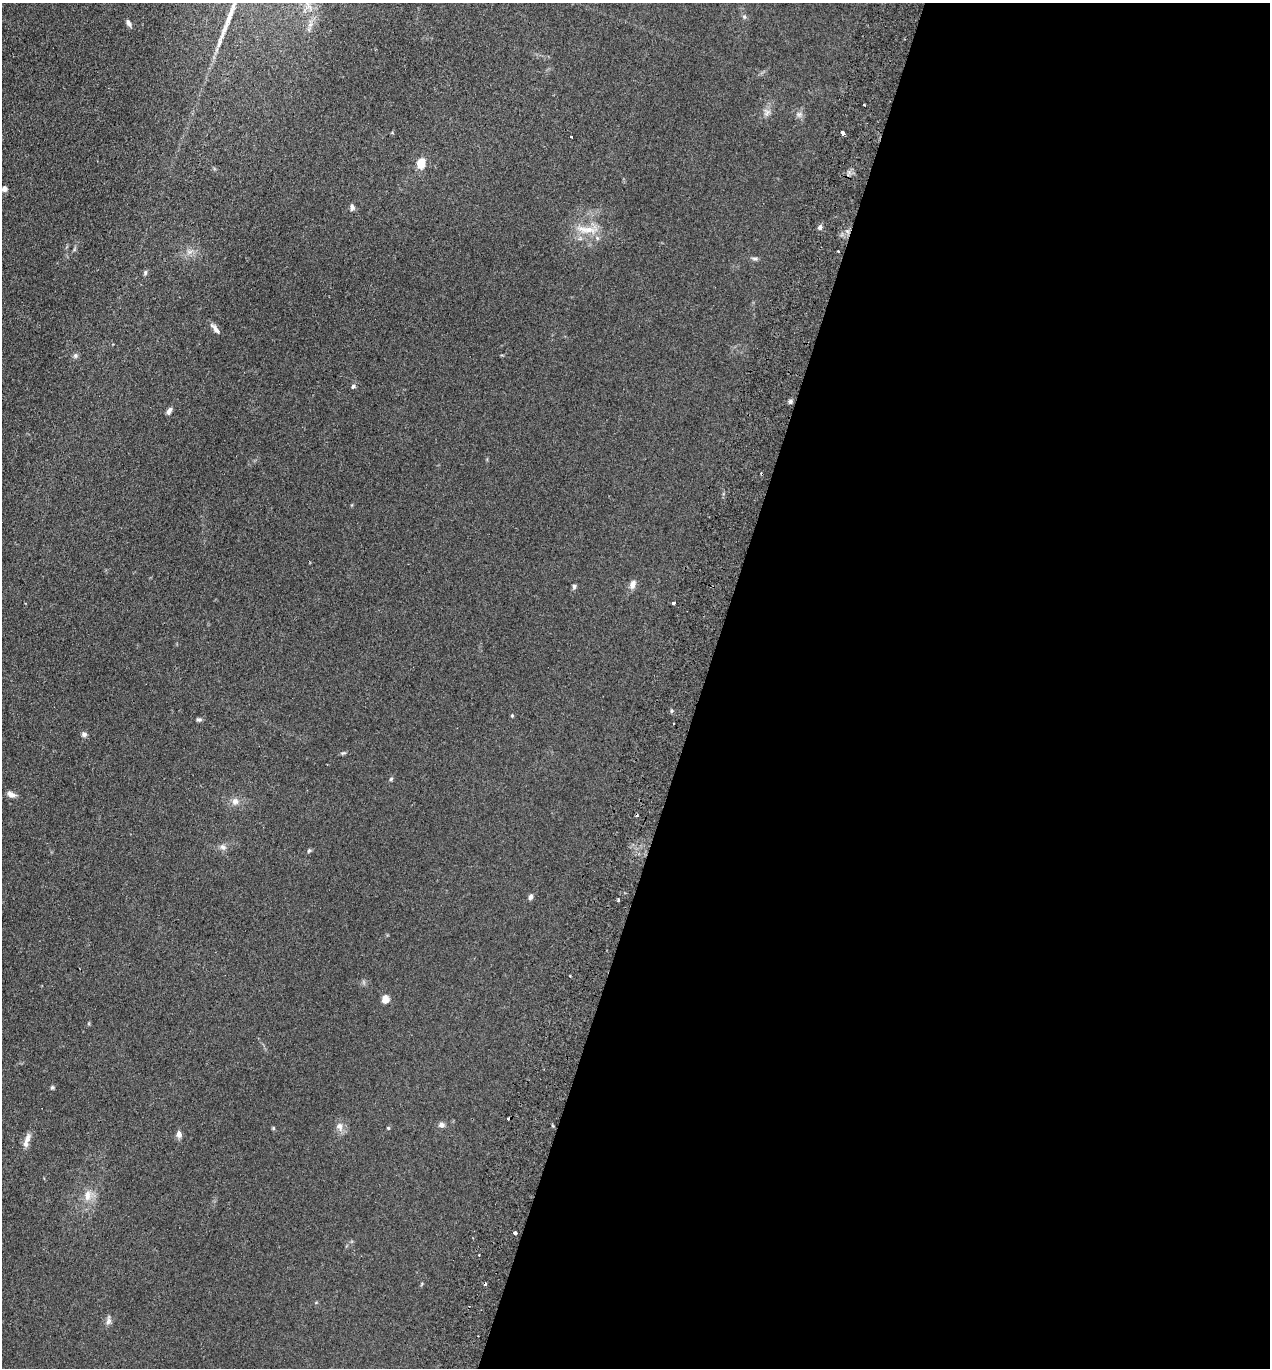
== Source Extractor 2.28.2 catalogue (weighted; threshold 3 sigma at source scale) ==
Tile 12 of 4 x 4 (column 4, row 3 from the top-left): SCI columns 3999-5266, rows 1390-2755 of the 5589 x 5512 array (HDU 1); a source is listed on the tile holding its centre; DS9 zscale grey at full resolution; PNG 1272 x 1370 px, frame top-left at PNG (2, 3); no overlay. Shown black and unused: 45% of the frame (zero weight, under 2 of 3 exposures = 3% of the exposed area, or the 3 px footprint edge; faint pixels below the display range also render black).
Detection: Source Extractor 2.28.2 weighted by HDU 2 'WHT'; one run over the whole footprint, this tile lists its part. Background 0.0961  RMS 0.01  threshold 0.0459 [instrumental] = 3 sigma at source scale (4.5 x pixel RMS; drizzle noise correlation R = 1.50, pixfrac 1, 0.05/0.05 arcsec/px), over >= 5 px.
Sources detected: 57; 7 cosmic-ray / hot-pixel residue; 1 long thin detection or spike segment (spike, bleed or trail) — not listed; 2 inside a brighter listed object's ellipse — not listed separately; the other 47 listed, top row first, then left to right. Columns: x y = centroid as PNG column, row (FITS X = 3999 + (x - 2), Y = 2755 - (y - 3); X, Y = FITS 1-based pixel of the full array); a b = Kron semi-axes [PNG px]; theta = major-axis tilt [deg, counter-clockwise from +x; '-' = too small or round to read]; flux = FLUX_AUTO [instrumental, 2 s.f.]
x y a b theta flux
744 17 5 5 - 1.7
129 23 8 5 -63 3.3
767 112 11 8 -90 4.8
799 114 8 6 68 3.2
842 133 3 3 - 20
571 137 3 2 - 1.2
421 163 12 9 73 12
4 189 6 5 - 3.7
352 207 9 5 89 2.6
820 227 6 5 - 2.6
588 230 26 10 -2 16
838 251 3 2 - 1.7
189 252 9 5 31 3.5
755 258 9 4 0 2.1
145 273 7 5 75 1.8
215 329 16 5 -49 4.6
76 356 7 7 - 2.4
353 386 6 5 - 2
790 401 5 5 - 2.3
169 411 9 5 64 3.4
632 584 12 7 73 5.3
574 586 7 5 90 1.9
674 603 3 3 - 5.6
671 711 5 3 - 1.3
512 716 4 4 - 0.98
199 719 7 5 1 1.9
673 724 3 3 - 1.5
84 734 7 6 - 2.7
343 753 7 4 42 1.4
391 779 6 4 46 1.3
11 794 10 6 -22 5.1
235 801 10 9 - 5.7
223 847 9 6 -21 3.5
309 851 8 3 45 1.3
530 897 6 5 - 3.4
619 900 4 2 - 1
385 999 10 9 - 5.5
52 1087 5 4 - 1.5
441 1125 7 7 - 3.3
339 1126 12 9 -70 6
273 1128 5 4 - 1.1
388 1128 4 4 - 1
179 1134 9 7 -85 4.2
27 1138 13 7 68 6.1
87 1195 16 8 83 9.1
515 1233 3 3 - 9.6
108 1321 13 7 82 3.8